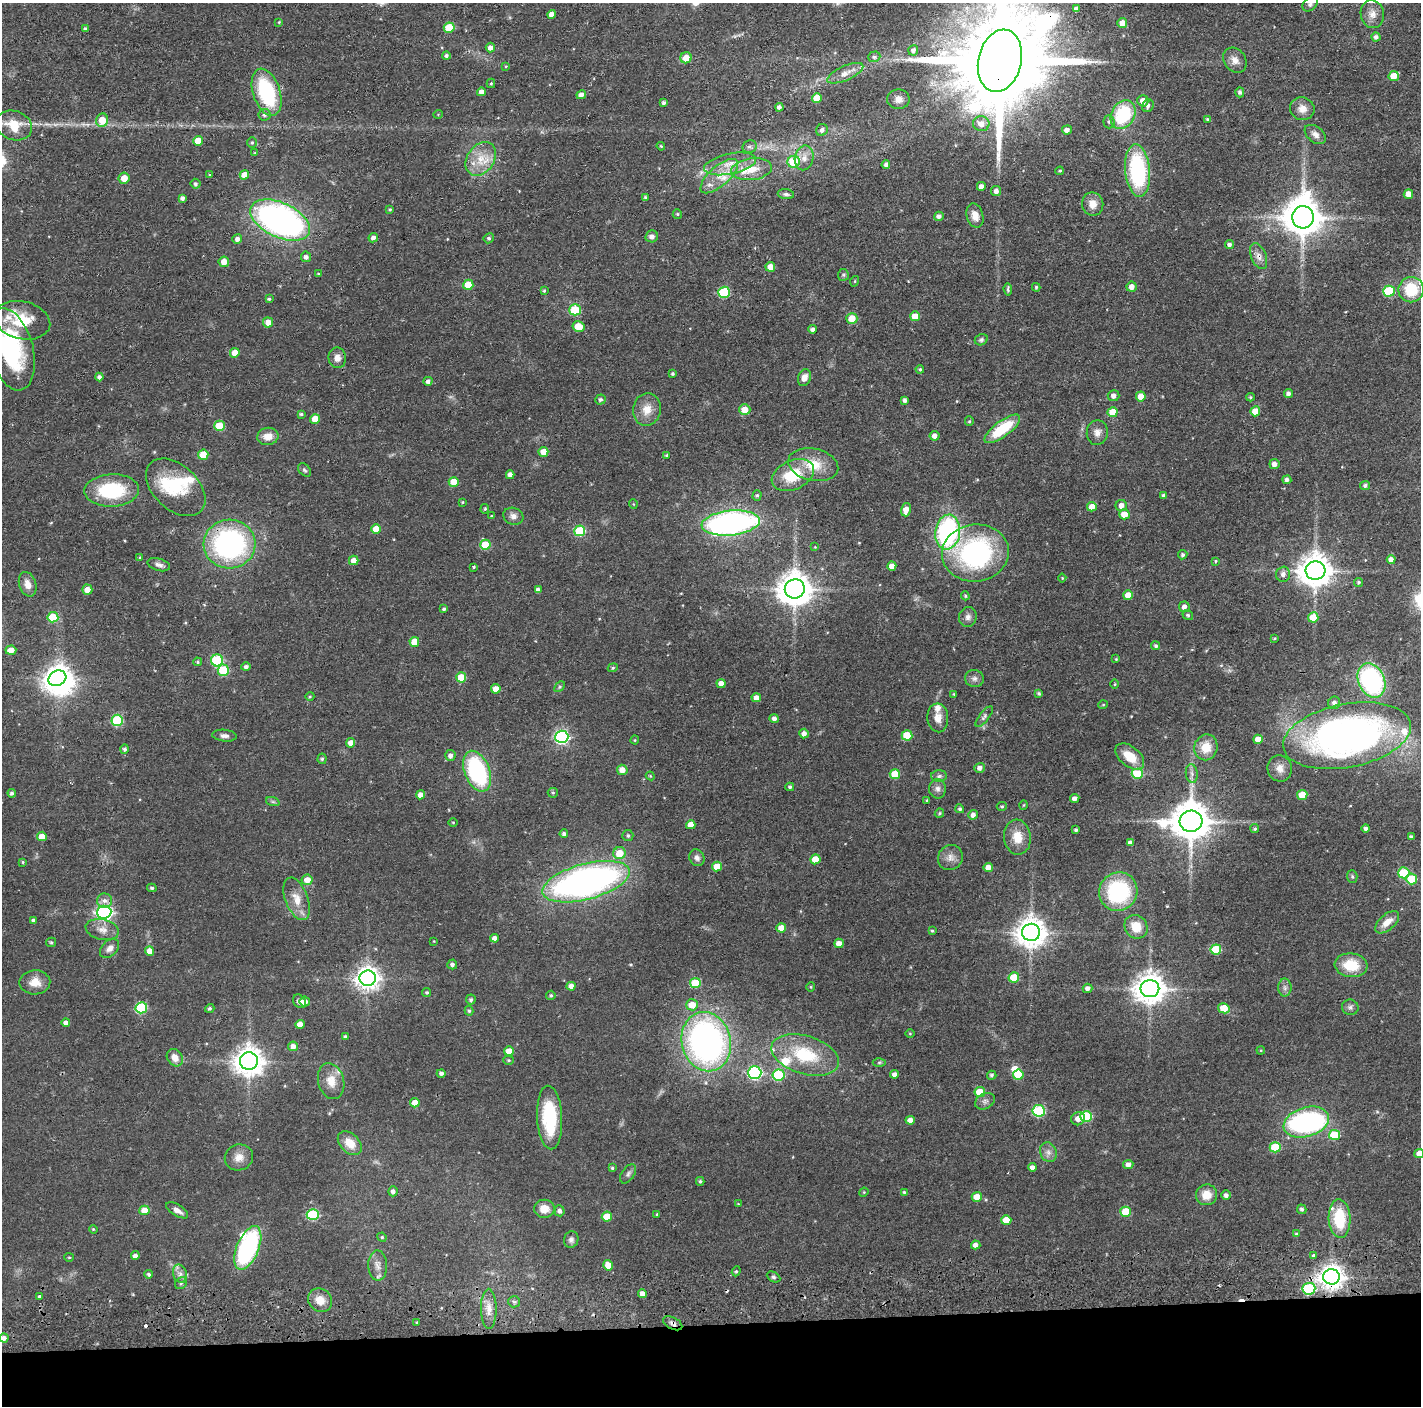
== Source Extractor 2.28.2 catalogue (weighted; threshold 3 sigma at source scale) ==
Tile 8 of 3 x 3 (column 2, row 3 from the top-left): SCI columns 1423-2841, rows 91-1494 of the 4264 x 4394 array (HDU 1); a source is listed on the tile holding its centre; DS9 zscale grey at full resolution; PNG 1423 x 1408 px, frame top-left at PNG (2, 3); each listed source drawn as its Kron ellipse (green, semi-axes under 4 px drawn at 4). Shown black and unused: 6% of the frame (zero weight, under 2 of 3 exposures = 3% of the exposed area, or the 3 px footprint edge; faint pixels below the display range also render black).
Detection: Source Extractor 2.28.2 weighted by HDU 2 'WHT'; one run over the whole footprint, this tile lists its part. Background 0.0456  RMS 0.0065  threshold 0.0294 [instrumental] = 3 sigma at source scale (4.5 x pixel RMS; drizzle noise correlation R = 1.50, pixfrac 1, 0.05/0.05 arcsec/px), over >= 5 px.
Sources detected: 419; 6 inside a brighter object's white glare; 4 cosmic-ray / hot-pixel residue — neither listed nor drawn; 12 inside a brighter listed object's ellipse — not listed separately; the other 397 listed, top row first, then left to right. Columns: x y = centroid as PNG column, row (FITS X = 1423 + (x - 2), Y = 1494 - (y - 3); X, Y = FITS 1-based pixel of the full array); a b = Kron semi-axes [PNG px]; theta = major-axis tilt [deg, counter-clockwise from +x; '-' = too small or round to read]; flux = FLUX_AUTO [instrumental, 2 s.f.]
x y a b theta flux
1310 4 8 6 39 1.7
1076 9 4 4 - 2.9
552 14 4 4 - 4.2
1372 14 14 11 -81 5.5
279 22 3 3 - 0.49
1122 23 5 5 - 5.1
449 28 5 5 - 21
86 29 4 3 - 1.7
1376 37 4 4 - 2
490 47 5 4 - 3
913 50 5 5 - 2.3
446 55 4 4 - 1.4
874 57 6 5 - 1.5
686 58 6 5 - 8.9
1235 60 13 10 -53 4.7
1000 61 31 21 77 19000
506 66 4 3 - 0.5
845 73 19 7 24 5.7
1394 76 5 5 - 10
491 83 4 4 - 0.84
267 92 24 13 -71 55
481 92 4 4 - 3.8
1240 92 5 4 - 1.6
581 95 5 4 - 3.7
817 98 5 5 - 12
898 99 11 10 - 4.5
1143 101 6 5 - 5.3
664 103 4 4 - 1.6
1148 106 6 5 - 1.9
779 107 4 4 - 2.1
1302 109 12 11 - 5.7
438 114 5 3 - 0.51
264 115 6 6 - 1.6
1123 115 15 11 60 41
1207 119 4 3 - 0.98
102 120 7 6 - 11
1109 122 6 5 - 1.4
981 124 8 7 - 5.3
14 125 18 14 -18 16
822 130 6 5 - 2.1
1067 130 5 4 - 3.7
1315 134 12 7 -38 3.6
198 141 5 5 - 12
252 143 5 5 - 0.94
661 146 4 3 - 0.62
749 147 7 6 - 1.6
255 153 4 4 - 0.58
804 158 12 9 78 5.1
481 159 18 13 55 13
794 162 6 6 - 22
730 164 26 10 11 13
886 165 4 4 - 2.1
751 169 20 11 8 14
1060 171 4 3 - 0.73
1138 171 26 12 -85 68
210 175 3 3 - 0.65
244 175 5 4 - 7.7
719 176 23 10 42 12
124 178 5 5 - 7.5
195 184 5 4 - 1.4
981 186 4 4 - 3.4
996 191 5 5 - 2.8
786 194 8 5 -7 1.5
1408 194 5 4 - 5.8
182 198 4 4 - 1.9
646 198 4 3 - 1.3
1093 204 11 10 - 6.6
390 209 3 3 - 0.73
677 214 5 4 - 0.84
975 215 12 8 -74 5.6
939 216 5 4 - 2.6
1303 217 11 11 - 1700
280 220 32 17 -25 230
652 236 6 6 - 2.9
373 238 5 4 - 2.7
489 238 5 5 - 1.2
237 239 5 4 - 2.7
1229 245 4 4 - 1.8
1259 256 13 7 -68 4
306 257 5 5 - 2.4
224 262 5 5 - 5.8
770 267 5 5 - 7.5
318 274 4 3 - 0.9
843 275 6 5 - 1.2
855 281 5 3 - 0.57
468 285 5 5 - 17
1036 287 4 3 - 0.84
1131 287 5 5 - 4.3
1008 289 6 3 -84 1.4
1411 290 13 12 - 25
544 291 4 3 - 0.82
1389 291 6 5 - 37
724 292 5 5 - 44
269 299 3 3 - 0.95
575 310 5 5 - 33
915 316 5 5 - 8
852 318 5 5 - 9.6
22 320 28 19 -13 24
268 322 5 5 - 5.6
578 326 6 5 - 11
813 329 4 4 - 1.9
981 340 7 5 26 1.3
11 349 42 22 -76 74
235 353 5 4 - 7.8
337 358 10 8 -83 4.3
920 369 4 4 - 1
672 374 3 3 - 0.94
99 377 4 4 - 2
804 378 8 6 70 4
428 381 4 4 - 2.2
1288 393 4 4 - 1.8
1114 396 6 5 - 3.1
1141 396 5 4 - 7.2
1250 397 4 4 - 0.83
600 399 5 5 - 1.5
905 400 4 3 - 1.8
647 409 16 14 79 8.7
745 410 5 5 - 8.3
1255 411 5 5 - 9
1113 412 5 5 - 14
301 414 4 3 - 0.97
315 419 5 5 - 10
969 421 5 4 - 0.74
219 426 5 5 - 23
1002 429 21 8 37 27
1097 433 12 10 85 4.3
268 436 10 8 10 6.8
934 436 5 5 - 3.5
543 452 5 5 - 7.1
203 455 5 5 - 14
667 455 3 3 - 1
1274 464 5 5 - 3.4
813 465 25 16 -13 18
304 470 8 5 -51 1.3
510 475 4 4 - 3.3
793 475 22 14 23 25
1287 480 4 4 - 2.2
454 482 5 5 - 12
1365 485 5 4 - 1.5
176 487 35 22 -43 25
112 490 27 16 3 42
757 495 5 4 - 1.2
1164 495 4 4 - 1.9
463 502 4 3 - 0.61
633 504 5 3 - 0.51
1121 506 5 5 - 3.9
1092 507 5 4 - 6.8
485 509 5 4 - 0.87
906 510 7 5 73 6.4
1124 514 5 5 - 10
491 516 3 2 - 0.45
513 516 10 8 -18 3.1
731 523 29 12 6 190
376 529 5 5 - 10
580 531 5 5 - 39
948 532 17 12 82 100
229 544 26 24 3 130
485 545 5 5 - 20
815 547 3 3 - 0.44
975 553 33 28 6 100
1183 555 5 4 - 1.5
140 557 4 3 - 0.66
1391 559 4 4 - 2.9
354 560 5 4 - 5.4
1215 561 4 4 - 0.71
159 565 11 6 -16 2.6
892 566 4 4 - 5.2
474 567 3 3 - 1.1
1315 571 10 9 - 1200
1283 574 7 7 - 3
1062 578 4 4 - 0.79
1358 582 4 4 - 1
28 584 13 8 -71 5.2
795 589 10 9 - 1200
87 590 5 5 - 5.4
538 590 4 4 - 2.7
1128 595 5 5 - 7.7
965 596 5 3 - 0.81
1184 607 5 5 - 3.2
444 609 4 3 - 1.1
1188 615 5 5 - 1.2
53 617 5 5 - 22
968 617 10 9 - 3.1
1313 617 5 5 - 13
1274 638 3 3 - 0.6
414 642 5 5 - 9.1
1156 646 5 4 - 1.2
11 650 5 4 - 5.4
1116 659 3 3 - 0.48
217 660 6 6 - 53
197 662 4 3 - 0.86
246 667 5 4 - 1.8
613 668 5 4 - 0.93
223 670 5 5 - 31
461 677 5 5 - 17
57 678 9 7 27 580
974 678 9 8 - 2.7
1371 681 18 13 -65 90
721 683 4 4 - 3.9
1115 684 4 3 - 0.58
560 687 6 4 46 0.96
496 689 5 4 - 8.1
1039 693 4 3 - 1
954 694 3 3 - 0.5
310 696 4 3 - 0.59
756 698 5 4 - 4.1
1334 703 6 6 - 2.4
1103 705 5 3 - 0.56
984 717 12 5 52 2
774 718 4 4 - 2.2
938 718 14 10 -86 5.5
117 720 5 5 - 45
804 734 5 4 - 3.2
907 735 5 5 - 21
225 736 12 6 -6 2.7
1347 736 65 31 11 310
562 737 6 6 - 130
1258 739 5 4 - 6
635 740 4 4 - 0.62
351 743 4 4 - 5.1
1206 747 13 11 71 12
125 749 5 4 - 1.7
450 755 5 5 - 2.7
1130 756 17 10 -40 13
322 759 5 4 - 1.1
980 768 5 5 - 2.7
1280 768 13 12 - 5.6
622 770 5 5 - 5.5
477 771 21 12 -68 73
895 774 5 5 - 15
1137 774 5 5 - 28
1192 774 9 6 -83 2.5
650 776 4 4 - 0.6
939 776 8 5 2 1.6
790 787 4 4 - 1.1
938 789 10 8 -88 2.8
12 793 4 4 - 1.4
553 793 5 5 - 0.84
420 795 4 4 - 3.9
1302 795 5 5 - 12
1075 798 5 4 - 3.2
927 800 4 2 - 0.47
273 802 7 4 -19 1.1
1024 805 5 3 - 0.54
1002 806 5 4 - 0.97
960 809 4 4 - 1.2
939 813 5 4 - 0.9
973 815 5 4 - 3.1
1191 821 11 10 - 2000
453 822 4 3 - 0.54
691 825 5 4 - 6.8
1366 828 4 4 - 1.8
1255 829 4 4 - 1.1
1076 830 3 3 - 1.2
564 834 4 4 - 1.5
628 835 5 5 - 1.4
42 836 5 4 - 8.4
1017 837 17 13 -82 11
1411 837 3 3 - 1.2
1130 843 4 4 - 2.1
619 853 6 6 - 11
697 858 9 7 -65 2.5
950 858 13 12 - 5
815 859 5 5 - 12
23 862 4 3 - 0.65
717 866 5 4 - 12
988 867 5 4 - 5.4
1404 873 5 5 - 29
1352 876 6 5 - 1.1
1412 879 5 5 - 22
307 880 5 5 - 6.9
586 882 45 18 15 280
152 888 4 3 - 1.1
1118 892 19 19 - 58
297 899 22 11 -69 9.5
104 901 7 7 - 2.8
104 912 7 6 - 190
34 920 4 4 - 1.6
1387 922 14 7 41 6.8
1136 927 12 11 - 11
781 928 5 4 - 7
102 930 17 10 -12 6
932 931 3 3 - 0.73
1031 932 9 8 - 950
495 938 4 4 - 3.1
434 941 3 2 - 0.41
51 942 5 4 - 0.84
839 943 5 4 - 4.9
110 948 11 7 44 3.5
1216 949 5 5 - 29
150 951 5 4 - 7.4
452 964 5 4 - 1.9
1351 965 16 12 -6 18
1014 977 5 5 - 17
368 978 8 7 - 530
35 982 15 12 2 8.2
695 983 5 5 - 22
571 986 4 4 - 4.3
810 987 5 3 - 0.61
1088 988 5 4 - 3
1285 988 9 6 -90 2.3
1150 989 9 8 - 970
427 992 4 4 - 1
551 995 5 4 - 1.1
471 999 5 5 - 1.4
299 1001 7 5 -52 2.8
305 1001 5 5 - 4.9
692 1005 6 5 - 8.8
1350 1007 8 7 - 2
141 1008 6 5 - 47
210 1008 5 4 - 1.2
1224 1008 6 5 - 15
469 1011 5 4 - 1.1
66 1023 4 4 - 3.2
300 1024 5 4 - 5.7
910 1034 5 3 - 0.53
346 1037 4 4 - 1.8
706 1042 30 24 -76 240
293 1046 5 5 - 4.2
1261 1050 4 3 - 0.59
509 1051 5 5 - 7.7
805 1055 35 19 -17 37
175 1058 9 7 -53 5.7
509 1060 5 4 - 0.93
249 1061 9 8 - 870
879 1062 6 4 1 1
441 1073 4 4 - 1.7
755 1073 7 6 - 100
895 1074 4 4 - 2.8
779 1075 6 5 - 45
992 1075 4 4 - 1.2
1018 1075 5 5 - 19
331 1081 18 13 -75 8.6
980 1092 5 5 - 16
985 1101 10 7 28 2.3
415 1103 4 4 - 7.8
1039 1111 6 6 - 61
1086 1116 6 5 - 42
550 1117 32 12 -87 42
1078 1119 7 6 - 4.4
910 1120 4 4 - 3.9
1306 1122 23 14 17 110
1335 1135 5 5 - 26
350 1143 14 9 -45 9.7
1275 1147 5 5 - 24
1048 1152 10 8 -66 3.3
1419 1153 5 4 - 5.6
239 1157 14 13 - 6.3
1128 1164 5 4 - 3.3
1032 1167 4 4 - 2.6
612 1168 4 3 - 0.93
628 1174 11 6 55 1.9
700 1181 4 4 - 1.1
393 1191 5 5 - 2.4
864 1192 5 3 - 0.57
904 1192 4 4 - 0.81
1207 1195 11 10 - 8.1
1226 1195 4 4 - 2.3
977 1197 5 5 - 8.5
738 1204 4 4 - 0.51
544 1209 10 9 - 7.5
1302 1209 5 4 - 1.6
144 1210 5 5 - 8.4
177 1210 12 5 -32 3.8
560 1211 5 5 - 2.3
1126 1212 5 5 - 19
657 1214 4 2 - 0.5
313 1215 6 5 - 47
607 1217 5 5 - 12
1340 1219 19 11 -87 27
1006 1220 5 5 - 10
93 1229 4 3 - 0.63
1296 1234 4 4 - 0.69
382 1237 5 4 - 0.8
571 1240 8 7 - 2.3
976 1245 4 4 - 3.3
248 1248 23 11 67 91
1313 1255 3 3 - 1.9
135 1256 4 4 - 2.6
69 1257 5 4 - 0.72
608 1265 5 5 - 8.1
378 1266 15 9 -89 4.8
736 1271 5 4 - 0.98
149 1274 4 4 - 1.4
180 1274 9 7 -75 3.2
773 1277 7 5 -27 1.4
1332 1277 8 7 - 590
181 1283 7 5 42 1.4
1309 1289 6 6 - 55
642 1294 4 4 - 3.8
39 1296 3 3 - 10
320 1300 12 11 - 8
514 1302 6 5 - 1.3
489 1309 20 7 -89 6.1
417 1322 4 3 - 0.84
673 1323 10 6 -28 2.5
4 1338 4 4 - 3
Overlapping masked pixels (flux is a lower limit): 8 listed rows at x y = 1000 61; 1259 256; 229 544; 1347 736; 1191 821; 1332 1277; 1309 1289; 673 1323
Isophote crosses this tile's border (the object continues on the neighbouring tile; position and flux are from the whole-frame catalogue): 4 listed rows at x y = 1310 4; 1000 61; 11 349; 1419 1153